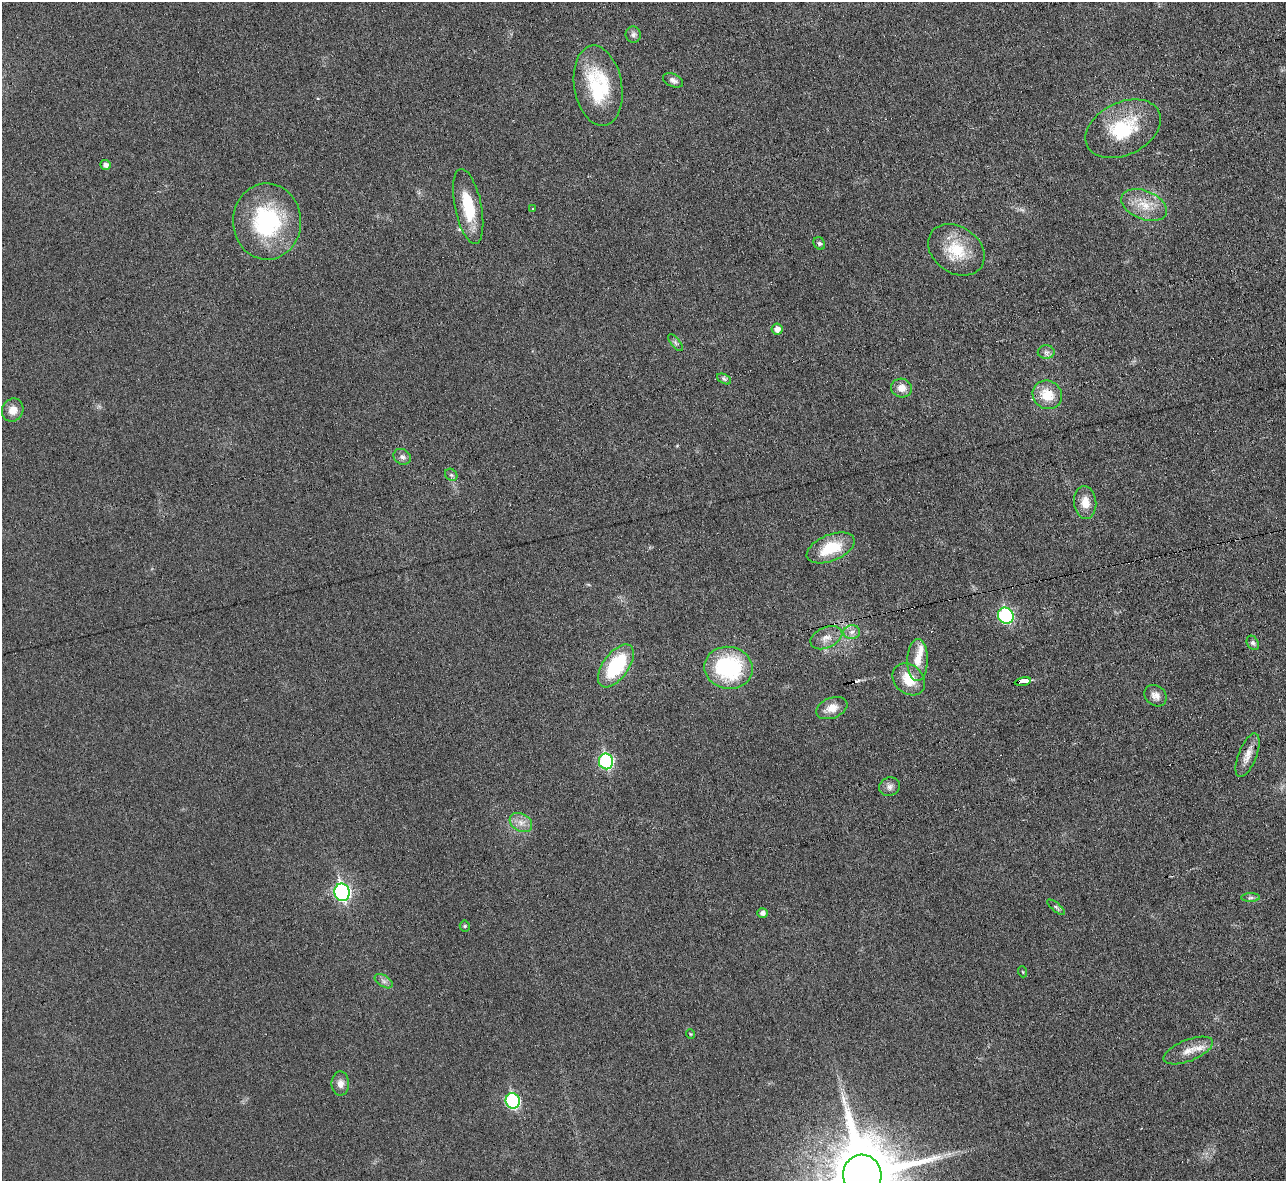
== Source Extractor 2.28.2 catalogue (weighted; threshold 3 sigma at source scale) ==
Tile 10 of 4 x 4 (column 2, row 3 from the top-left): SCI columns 1285-2568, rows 1323-2501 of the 5139 x 5124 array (HDU 1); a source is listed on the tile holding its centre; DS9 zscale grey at full resolution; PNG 1288 x 1183 px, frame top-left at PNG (2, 2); each listed source drawn as its Kron ellipse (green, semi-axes under 4 px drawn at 4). Shown black and unused: <1% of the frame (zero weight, under 3 of 6 exposures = <1% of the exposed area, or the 3 px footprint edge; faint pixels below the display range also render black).
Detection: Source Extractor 2.28.2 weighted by HDU 2 'WHT'; one run over the whole footprint, this tile lists its part. Background 0.035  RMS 0.0039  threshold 0.0158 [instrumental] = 3 sigma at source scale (4.09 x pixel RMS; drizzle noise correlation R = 1.36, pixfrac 0.8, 0.05/0.05 arcsec/px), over >= 5 px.
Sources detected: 52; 1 cosmic-ray / hot-pixel residue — neither listed nor drawn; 2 inside a brighter listed object's ellipse — not listed separately; the other 49 listed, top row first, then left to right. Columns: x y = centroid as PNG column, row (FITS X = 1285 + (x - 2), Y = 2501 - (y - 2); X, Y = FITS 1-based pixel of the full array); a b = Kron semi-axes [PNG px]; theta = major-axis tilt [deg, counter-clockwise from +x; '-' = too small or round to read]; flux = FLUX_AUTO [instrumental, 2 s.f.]
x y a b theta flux
633 35 8 7 - 1.2
673 80 10 6 -24 1.5
598 86 40 24 -80 24
1123 129 40 26 26 22
105 165 5 5 - 1.6
1144 205 24 14 -22 8.1
468 206 38 13 -78 13
533 208 3 2 - 0.46
267 221 38 34 -89 40
819 243 6 5 - 0.78
956 250 30 23 -35 14
777 329 5 5 - 2.4
676 343 10 4 -51 0.95
1046 352 8 6 0 1.4
724 379 7 4 -28 0.8
901 388 10 9 - 3.4
1047 395 15 14 - 8.2
13 410 12 10 61 3.5
402 457 9 7 -30 1.4
451 475 7 5 -44 0.76
1085 502 16 11 -84 4.7
831 548 25 13 23 13
1006 616 8 7 - 47
852 632 8 7 - 1.7
826 638 17 10 24 3.4
1253 643 8 5 -61 0.84
918 660 21 10 89 5.2
616 666 25 12 54 26
728 668 24 21 -10 37
909 679 18 14 -43 7.8
1023 681 8 3 10 28
1156 696 12 9 -41 2.3
832 708 16 10 21 4.4
1247 755 23 9 68 3.8
606 761 8 7 - 46
889 787 10 9 - 1.7
521 822 12 8 -29 2.8
342 892 9 7 -77 80
1251 898 9 4 1 0.84
1056 907 11 4 -40 0.8
762 913 5 5 - 1.5
465 926 5 5 - 0.5
1023 972 5 3 - 0.35
384 981 10 5 -33 1.3
691 1034 5 4 - 0.37
1188 1050 26 10 22 4.8
340 1084 12 9 90 2.4
513 1101 8 7 - 43
862 1175 20 19 - 4000
Overlapping masked pixels (flux is a lower limit): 1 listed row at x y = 1023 681
Isophote crosses this tile's border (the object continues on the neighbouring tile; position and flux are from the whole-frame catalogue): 1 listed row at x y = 862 1175